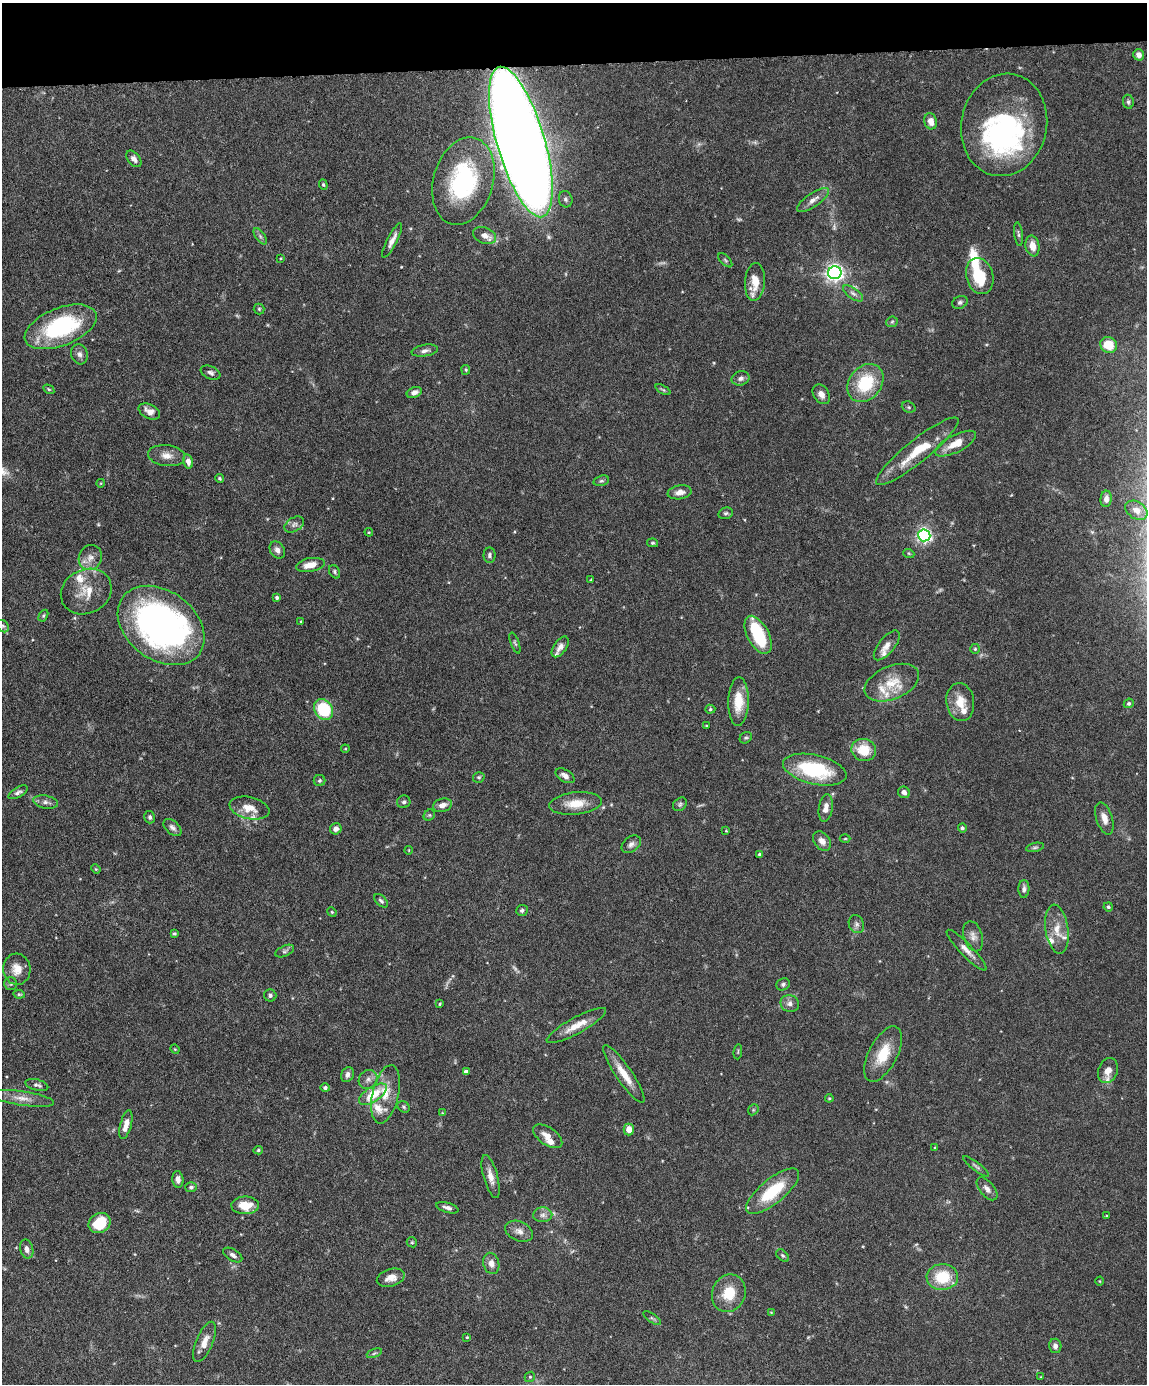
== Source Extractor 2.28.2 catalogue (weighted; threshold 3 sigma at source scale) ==
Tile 3 of 4 x 3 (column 3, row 1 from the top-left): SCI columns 2294-3438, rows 3003-4384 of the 4586 x 4516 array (HDU 1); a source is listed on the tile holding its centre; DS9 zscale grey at full resolution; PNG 1149 x 1386 px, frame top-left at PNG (2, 3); each listed source drawn as its Kron ellipse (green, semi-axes under 4 px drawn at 4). Shown black and unused: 4% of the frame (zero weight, under 4 of 8 exposures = <1% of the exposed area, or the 3 px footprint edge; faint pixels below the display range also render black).
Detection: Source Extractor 2.28.2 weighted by HDU 2 'WHT'; one run over the whole footprint, this tile lists its part. Background 0.0981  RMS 0.0031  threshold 0.0127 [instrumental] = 3 sigma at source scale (4.09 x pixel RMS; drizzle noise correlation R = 1.36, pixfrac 0.8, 0.05/0.05 arcsec/px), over >= 5 px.
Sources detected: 194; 2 too faint to see at this stretch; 3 inside a brighter object's white glare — neither listed nor drawn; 11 inside a brighter listed object's ellipse — not listed separately; the other 178 listed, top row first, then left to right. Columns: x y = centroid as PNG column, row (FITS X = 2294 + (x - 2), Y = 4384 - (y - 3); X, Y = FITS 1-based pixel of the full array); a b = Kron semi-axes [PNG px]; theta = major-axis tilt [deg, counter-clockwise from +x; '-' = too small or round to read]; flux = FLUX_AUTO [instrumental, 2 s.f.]
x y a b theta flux
1139 55 6 5 - 1.6
1128 102 7 5 -81 0.68
931 121 8 6 -75 2.5
1004 125 51 43 78 43
521 142 78 24 -74 780
134 159 9 6 -50 1.1
463 181 45 30 74 35
323 185 5 4 - 0.4
566 199 8 6 -75 0.87
813 200 19 6 34 2.1
1018 234 12 3 -82 0.61
260 236 9 4 -55 0.66
485 236 12 8 -24 2.2
392 240 19 5 63 1.8
1032 246 10 7 -80 2.9
281 258 3 2 - 0.23
725 260 9 4 -45 0.46
835 273 6 6 - 120
980 276 18 13 -74 10
755 282 19 10 85 5.5
853 293 12 5 -34 1.1
960 302 8 6 30 0.73
259 309 5 5 - 0.43
892 322 6 5 - 0.51
61 327 38 19 22 29
1109 345 8 7 - 6.9
425 351 13 5 9 1.2
79 354 10 8 -72 1.2
466 370 5 4 - 0.35
210 373 10 6 -23 0.93
741 378 9 7 14 1
865 383 21 16 52 14
49 389 6 4 -32 0.35
663 390 8 4 -28 0.44
414 392 8 5 23 1.4
821 394 10 7 -56 1.9
909 407 7 5 -21 0.47
149 411 11 7 -27 2
956 444 23 8 27 5
917 451 52 11 39 10
167 456 18 10 -7 2.6
188 461 7 5 -76 1.4
220 478 4 4 - 0.4
601 481 8 5 17 0.52
101 483 4 3 - 0.23
680 492 12 7 9 1.7
1106 499 8 5 86 1.3
1136 510 12 8 -34 2.7
726 513 7 5 15 0.55
294 524 11 6 31 1.2
369 532 4 4 - 0.31
924 535 6 6 - 79
653 543 5 4 - 0.36
277 550 9 7 -59 1.3
909 554 5 3 - 0.32
490 555 7 6 - 0.69
90 558 13 11 62 2.4
310 565 14 7 10 3.7
335 572 7 5 -61 0.61
591 580 3 3 - 0.32
86 591 26 22 27 6.7
277 598 4 3 - 0.72
43 616 6 4 59 0.41
301 622 4 3 - 0.32
161 625 48 34 -37 110
3 626 7 5 -46 0.56
758 635 21 10 -62 16
515 643 11 4 -70 0.58
887 645 18 8 51 2.2
560 647 12 6 54 1.7
975 649 5 5 - 0.43
892 683 29 16 23 7.8
738 702 24 10 88 6.5
960 702 19 14 -83 5
1129 703 5 4 - 0.5
324 709 11 9 -57 14
710 709 5 4 - 0.42
706 725 4 2 - 0.27
746 738 6 5 - 0.53
345 749 4 4 - 0.27
864 750 12 11 - 6.9
815 770 32 14 -13 21
565 776 10 6 -31 1.4
479 777 6 5 - 0.5
320 780 6 5 - 0.52
18 792 11 5 29 0.87
904 792 6 5 - 1.4
46 802 12 6 -11 1.3
404 802 6 6 - 0.76
576 803 26 11 6 5.2
680 804 8 6 41 0.63
442 805 10 6 15 1.8
249 808 20 11 -12 4.2
826 808 14 7 81 2.4
429 815 6 5 - 0.42
150 817 6 5 - 0.66
1104 818 17 8 -72 2.5
172 828 10 6 -42 1.1
962 828 4 4 - 0.64
336 829 6 5 - 1.3
726 831 4 3 - 0.21
845 839 5 3 - 0.29
822 841 11 7 -52 1.9
631 844 11 7 38 1.2
1035 847 9 4 11 0.57
409 850 4 3 - 0.21
759 854 4 4 - 0.48
96 869 5 3 - 0.27
1024 889 9 5 89 1
381 901 8 4 -44 0.62
1108 907 4 4 - 0.48
522 910 6 5 - 0.65
332 912 5 4 - 0.34
856 924 9 7 -66 1
1057 929 25 11 -82 4.5
174 933 4 3 - 0.38
973 936 15 9 -73 1.9
966 950 28 6 -46 2.4
285 951 10 5 25 0.76
17 969 15 13 -86 3.7
11 984 6 6 - 0.57
783 984 7 5 30 0.68
19 994 6 4 -8 0.4
270 995 6 6 - 0.63
440 1004 3 3 - 0.3
790 1004 9 8 - 1.5
576 1025 33 8 29 4.8
175 1049 5 4 - 0.3
738 1052 8 3 85 0.34
883 1054 30 14 63 7.9
1108 1071 13 9 67 2.9
466 1072 4 4 - 1.6
624 1074 35 8 -56 5.1
348 1075 8 6 64 1.2
368 1079 10 8 47 1.4
37 1085 12 5 -15 0.98
325 1088 4 4 - 0.68
373 1094 16 7 33 7.7
386 1094 30 13 77 6.2
22 1098 32 7 -8 3.3
829 1098 4 4 - 0.31
404 1107 6 5 - 0.51
753 1110 6 4 47 0.43
442 1113 4 3 - 0.21
126 1125 15 5 76 2.7
629 1130 6 5 - 2.6
548 1136 17 8 -35 2.9
935 1148 3 3 - 0.29
258 1150 5 4 - 0.39
976 1166 16 3 -38 0.68
491 1177 22 7 -75 2.5
178 1179 8 5 -84 1.5
191 1187 6 5 - 0.68
987 1189 13 7 -50 1.6
772 1191 33 12 39 13
245 1205 14 9 -1 5
447 1208 11 5 -16 1.2
543 1215 9 7 4 1.2
1106 1216 3 2 - 0.26
100 1223 11 9 33 9.2
519 1231 14 9 -23 1.8
412 1242 5 4 - 0.41
27 1249 10 6 -76 1.4
233 1255 10 5 -31 1.1
783 1256 7 5 -44 0.51
491 1263 11 8 -75 1.8
942 1277 16 13 2 9.8
391 1278 14 8 16 2.5
1100 1281 4 3 - 0.23
729 1293 19 16 67 7.2
771 1312 4 2 - 0.18
652 1318 10 4 -34 0.57
467 1337 4 3 - 0.28
205 1342 21 8 67 3
1055 1346 7 6 - 1.3
374 1353 8 4 23 0.47
530 1377 5 4 - 0.39
1041 1377 3 2 - 0.23
Overlapping masked pixels (flux is a lower limit): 1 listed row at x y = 521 142